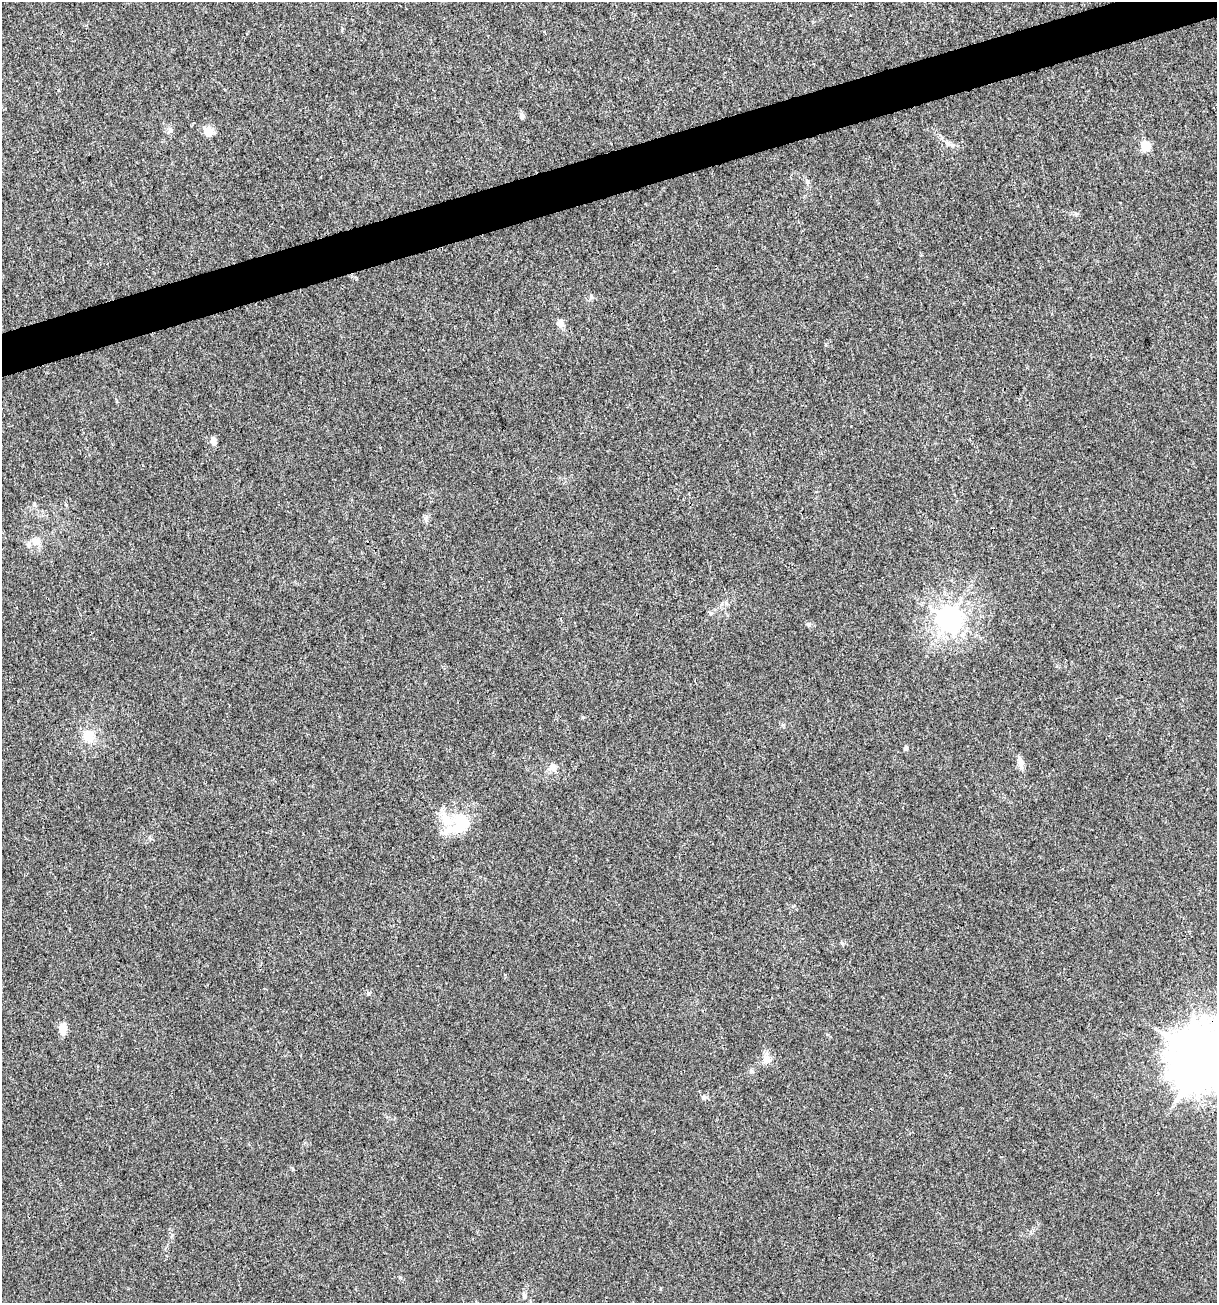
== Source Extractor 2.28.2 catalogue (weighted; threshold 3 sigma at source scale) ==
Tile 10 of 4 x 4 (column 2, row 3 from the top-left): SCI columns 1317-2531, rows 1303-2603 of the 5012 x 5207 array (HDU 1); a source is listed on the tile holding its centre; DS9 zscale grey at full resolution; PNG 1219 x 1305 px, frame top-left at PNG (2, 2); no overlay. Shown black and unused: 3% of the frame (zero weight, under 3 of 4 exposures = <1% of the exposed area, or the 3 px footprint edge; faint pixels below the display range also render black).
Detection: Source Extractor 2.28.2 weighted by HDU 2 'WHT'; one run over the whole footprint, this tile lists its part. Background 0.00323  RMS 0.0026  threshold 0.0118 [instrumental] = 3 sigma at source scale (4.5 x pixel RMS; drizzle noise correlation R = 1.50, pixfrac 1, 0.0396/0.0396 arcsec/px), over >= 5 px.
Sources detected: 24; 3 inside a brighter listed object's ellipse — not listed separately; the other 21 listed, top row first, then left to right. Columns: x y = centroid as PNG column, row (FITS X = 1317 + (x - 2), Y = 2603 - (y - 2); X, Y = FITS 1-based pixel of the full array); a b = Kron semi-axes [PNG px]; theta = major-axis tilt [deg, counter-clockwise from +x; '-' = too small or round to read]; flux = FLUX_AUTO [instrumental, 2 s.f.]
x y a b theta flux
522 116 7 6 - 0.8
170 130 6 6 - 0.64
208 131 5 5 - 9.7
1146 146 5 5 - 11
807 182 6 5 - 0.49
560 324 9 8 - 1.5
213 440 8 8 - 1.1
426 520 8 5 -60 0.62
35 541 13 8 -15 1.9
949 619 8 7 - 270
809 625 7 5 1 0.53
89 736 13 11 -88 4.4
906 748 5 5 - 0.42
1020 763 20 6 -81 1.4
552 767 10 9 - 1.6
460 824 29 23 69 9.3
63 1029 11 7 -88 3
1203 1058 19 16 40 1700
766 1059 12 10 -1 1.9
703 1097 6 4 -72 0.39
524 1295 10 5 -72 0.67
Overlapping masked pixels (flux is a lower limit): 1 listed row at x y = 1203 1058
Isophote crosses this tile's border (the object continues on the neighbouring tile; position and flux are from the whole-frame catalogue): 1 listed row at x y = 1203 1058
Unlisted compact peaks at least as high as the median listed source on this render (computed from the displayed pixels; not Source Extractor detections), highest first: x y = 842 943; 172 1235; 368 994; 400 1277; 591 297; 1076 214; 293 1169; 783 725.